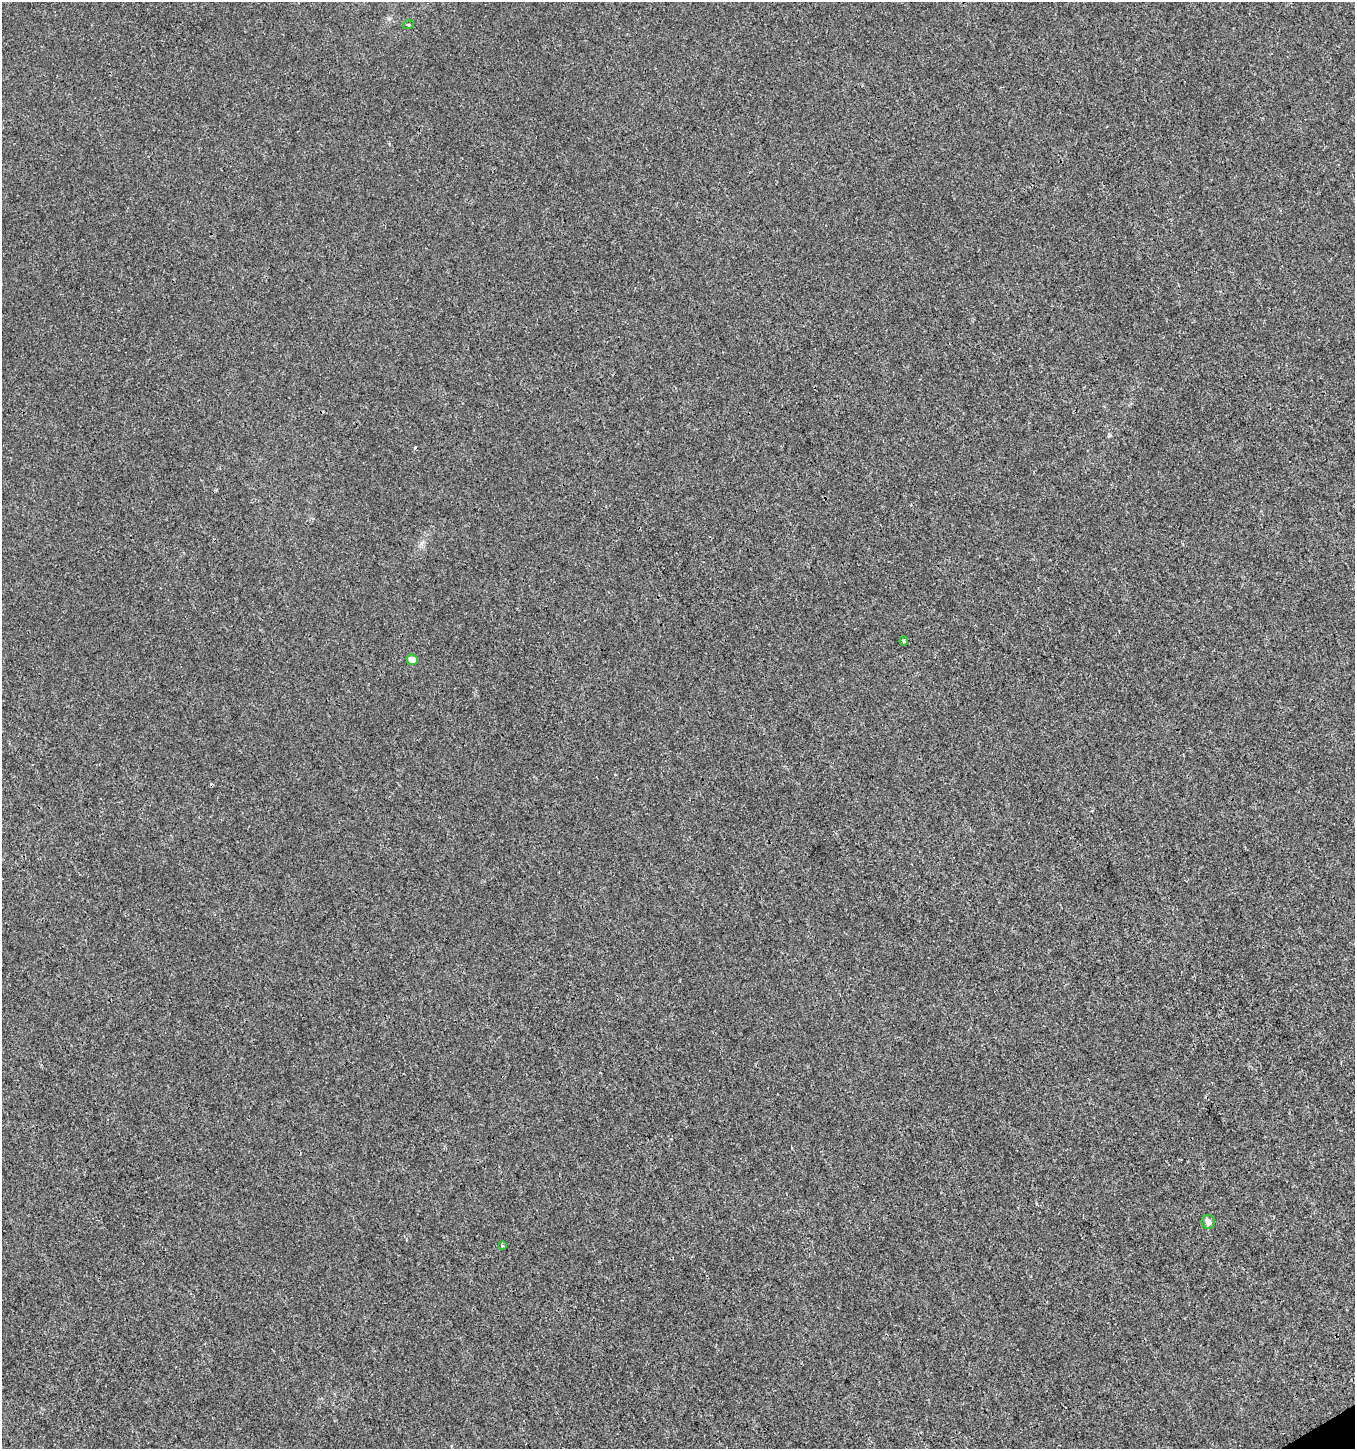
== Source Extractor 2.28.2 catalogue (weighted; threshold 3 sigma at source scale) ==
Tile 6 of 4 x 4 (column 2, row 2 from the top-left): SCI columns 1525-2877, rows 2895-4341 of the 5687 x 5806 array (HDU 1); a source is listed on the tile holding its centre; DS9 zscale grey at full resolution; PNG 1357 x 1451 px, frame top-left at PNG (2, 2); each listed source drawn as its Kron ellipse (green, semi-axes under 4 px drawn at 4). Shown black and unused: <1% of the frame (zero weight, under 3 of 4 exposures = <1% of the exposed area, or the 3 px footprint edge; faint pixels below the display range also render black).
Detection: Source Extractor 2.28.2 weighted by HDU 2 'WHT'; one run over the whole footprint, this tile lists its part. Background -4.14e-04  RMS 0.0016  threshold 0.00731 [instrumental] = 3 sigma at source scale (4.5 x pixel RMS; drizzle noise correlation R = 1.50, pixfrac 1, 0.0396/0.0396 arcsec/px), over >= 5 px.
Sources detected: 7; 2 cosmic-ray / hot-pixel residue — neither listed nor drawn; the other 5 listed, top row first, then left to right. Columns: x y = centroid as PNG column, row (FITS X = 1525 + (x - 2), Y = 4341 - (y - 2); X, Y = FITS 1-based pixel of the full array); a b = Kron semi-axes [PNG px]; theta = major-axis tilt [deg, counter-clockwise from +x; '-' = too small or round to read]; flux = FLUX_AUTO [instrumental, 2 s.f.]
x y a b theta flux
408 25 5 3 - 0.16
904 641 4 4 - 0.23
412 660 5 5 - 2
1208 1222 7 6 - 1.1
502 1246 3 3 - 0.24